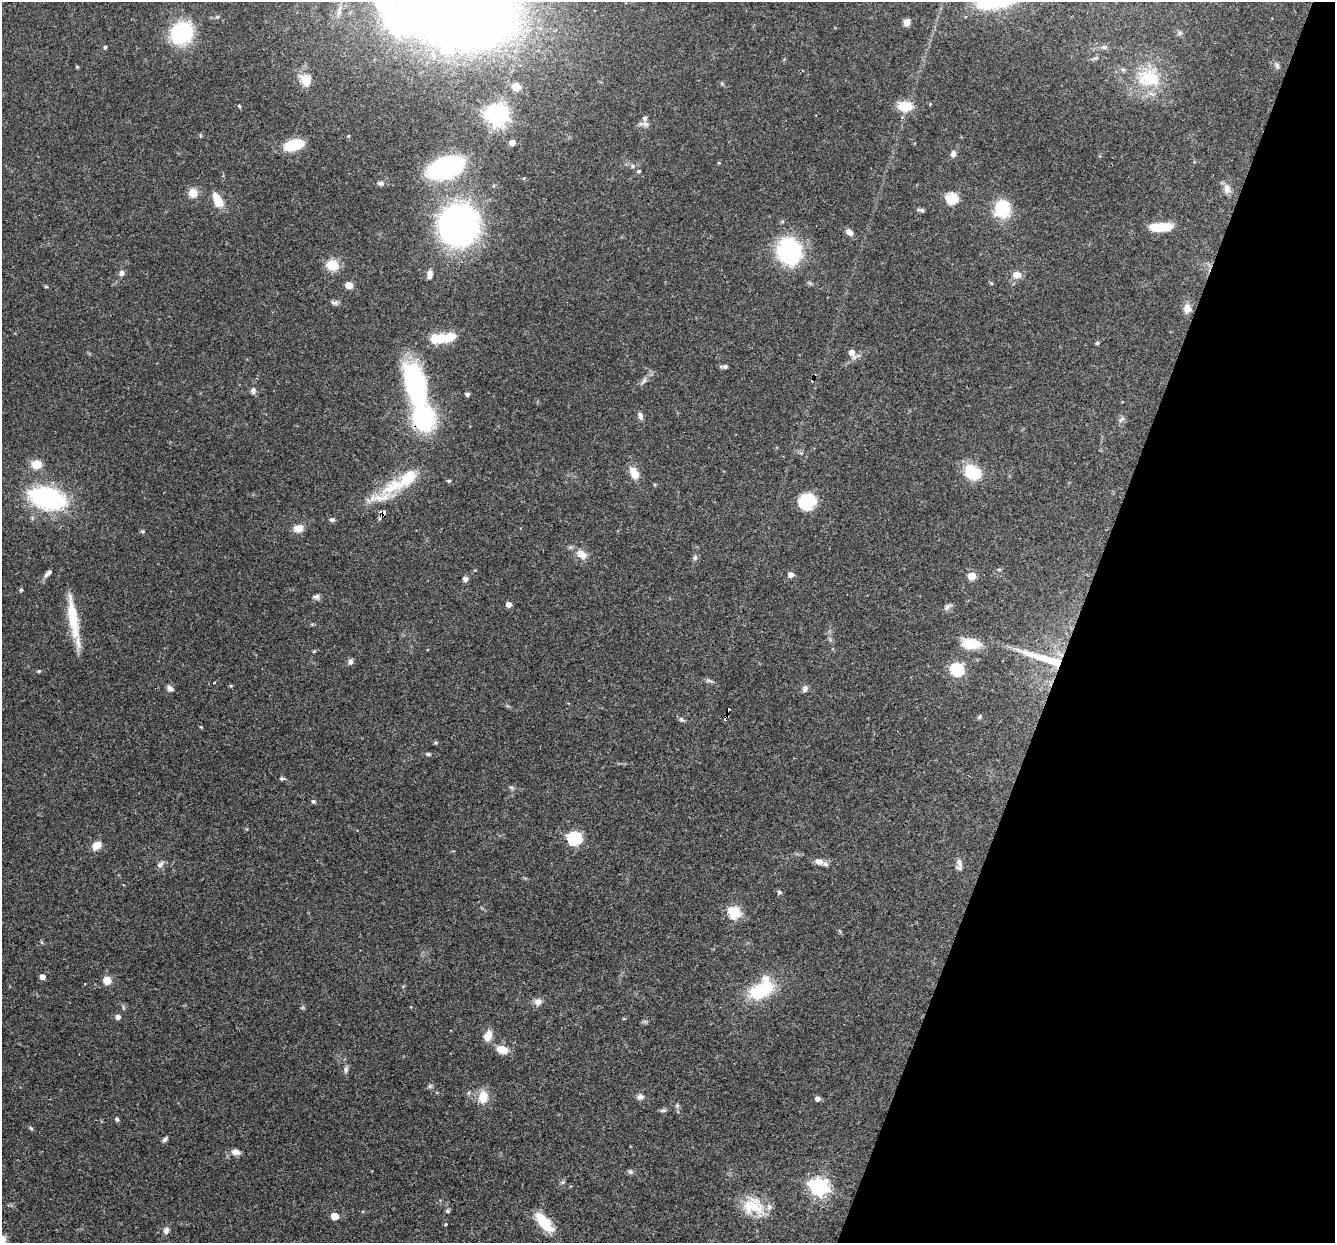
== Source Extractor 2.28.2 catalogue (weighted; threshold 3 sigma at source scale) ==
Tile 8 of 4 x 4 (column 4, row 2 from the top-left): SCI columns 3999-5331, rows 2739-3979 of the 5331 x 5348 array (HDU 1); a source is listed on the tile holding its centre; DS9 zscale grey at full resolution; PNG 1337 x 1245 px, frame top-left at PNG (2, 2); no overlay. Shown black and unused: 19% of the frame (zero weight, under 3 of 4 exposures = <1% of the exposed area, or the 3 px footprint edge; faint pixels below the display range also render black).
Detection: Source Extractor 2.28.2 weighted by HDU 2 'WHT'; one run over the whole footprint, this tile lists its part. Background 0.0576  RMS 0.0032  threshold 0.0146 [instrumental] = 3 sigma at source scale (4.5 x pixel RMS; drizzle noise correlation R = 1.50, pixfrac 1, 0.05/0.05 arcsec/px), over >= 5 px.
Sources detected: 137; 3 inside a brighter object's white glare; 2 cosmic-ray / hot-pixel residue — not listed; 4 inside a brighter listed object's ellipse — not listed separately; the other 128 listed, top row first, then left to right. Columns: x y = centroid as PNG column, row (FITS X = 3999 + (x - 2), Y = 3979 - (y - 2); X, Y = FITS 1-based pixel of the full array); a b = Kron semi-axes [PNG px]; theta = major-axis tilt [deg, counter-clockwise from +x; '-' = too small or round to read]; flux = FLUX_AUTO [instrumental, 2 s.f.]
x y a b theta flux
339 11 20 6 75 2.4
465 11 73 59 3 500
907 22 8 7 - 1.7
182 33 16 14 40 38
1180 33 6 6 - 0.67
105 47 4 4 - 0.52
1104 47 7 5 18 0.69
1277 66 8 6 -74 0.78
77 67 4 3 - 0.38
1149 78 36 25 -10 17
306 80 17 13 -60 5.1
516 87 7 6 - 5
239 106 5 4 - 0.31
905 106 15 11 -2 6.7
497 115 8 7 - 240
646 124 12 6 -6 1.4
348 136 3 3 - 0.33
512 143 5 4 - 2.9
294 145 17 9 15 14
953 154 7 6 - 1.4
719 163 4 3 - 0.25
632 166 6 5 - 0.76
446 167 25 13 22 67
639 171 5 4 - 0.53
524 178 4 4 - 0.31
380 183 9 6 -1 0.98
1227 189 13 9 -86 2.1
193 193 10 10 - 3.6
952 198 6 6 - 30
218 200 17 9 -63 6.1
1002 209 17 14 88 15
922 210 7 5 -1 0.68
459 225 22 21 - 180
1161 227 21 7 3 10
849 232 10 6 -37 1.6
789 251 22 18 -71 40
332 265 15 12 -11 5
122 273 7 6 - 1.3
430 275 10 7 78 1.8
1017 275 9 8 - 2.8
991 283 6 4 -18 0.36
349 285 5 5 - 6
46 287 5 3 - 0.35
334 302 9 6 -3 0.96
1187 308 11 9 -87 2.7
443 338 29 11 4 9.4
1097 343 5 4 - 0.51
852 353 8 6 -63 2.7
725 367 9 5 2 0.85
644 380 12 5 60 1.2
813 380 4 3 - 1.4
415 386 55 22 -76 47
253 390 8 6 88 1.2
467 394 4 4 - 0.84
640 416 10 5 -74 1.2
1121 419 10 5 42 0.88
36 465 13 11 9 3.9
972 472 17 13 -38 12
634 473 13 8 -60 4.6
449 481 5 4 - 0.42
392 487 40 17 29 13
47 498 28 16 -16 57
807 501 17 15 26 13
382 514 9 5 62 2.7
332 520 7 6 - 0.81
298 528 9 8 - 3.8
582 554 15 10 -33 3.2
695 558 7 5 87 0.77
48 573 13 5 41 1.2
791 575 5 5 - 2
972 576 5 5 - 9.2
465 579 6 5 - 1.2
21 590 5 4 - 0.54
316 597 9 6 7 0.98
509 604 5 4 - 2
947 607 12 6 38 1.1
73 618 53 10 -81 12
971 644 22 12 -3 7.6
1044 658 69 9 -17 13
350 662 8 6 85 0.95
957 670 6 6 - 43
39 671 4 4 - 0.39
709 681 13 3 -8 0.76
231 686 5 4 - 0.36
170 688 9 6 -24 1.3
805 689 8 7 - 1.1
979 717 7 4 50 0.5
726 718 5 3 - 2.3
681 720 8 5 -63 0.71
201 727 4 3 - 0.29
428 754 6 4 -2 0.61
282 779 6 5 - 0.55
313 801 6 5 - 0.53
574 838 6 6 - 51
97 845 11 8 34 3.1
819 861 11 8 -16 2.2
959 863 14 7 -74 1.6
160 864 11 6 43 1.1
779 892 5 5 - 0.72
734 913 6 6 - 32
42 977 5 5 - 2.1
107 980 5 5 - 9.7
761 990 25 15 39 22
538 1002 10 9 - 1.7
118 1017 5 5 - 1.5
488 1036 14 9 70 3
502 1049 11 7 -15 4.9
346 1070 9 6 80 0.94
430 1086 7 4 71 0.55
483 1097 16 12 77 5
640 1097 9 7 11 1.3
817 1099 5 4 - 1.5
677 1105 6 5 - 0.6
663 1110 10 4 4 0.63
117 1119 5 4 - 0.69
31 1128 6 4 -43 0.46
165 1139 8 5 41 0.75
236 1152 10 7 -7 2.1
630 1172 7 6 - 0.67
563 1182 7 5 12 0.52
819 1187 7 7 - 130
753 1206 29 22 -8 10
447 1211 6 5 - 0.58
334 1216 5 5 - 5.9
544 1222 28 11 -50 9
445 1224 3 3 - 0.64
166 1230 10 8 72 1.3
3 1239 9 8 - 2
Overlapping masked pixels (flux is a lower limit): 5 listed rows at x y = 334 302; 813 380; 382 514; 1044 658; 726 718
Isophote crosses this tile's border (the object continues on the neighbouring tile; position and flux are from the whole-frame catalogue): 2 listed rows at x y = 465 11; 3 1239